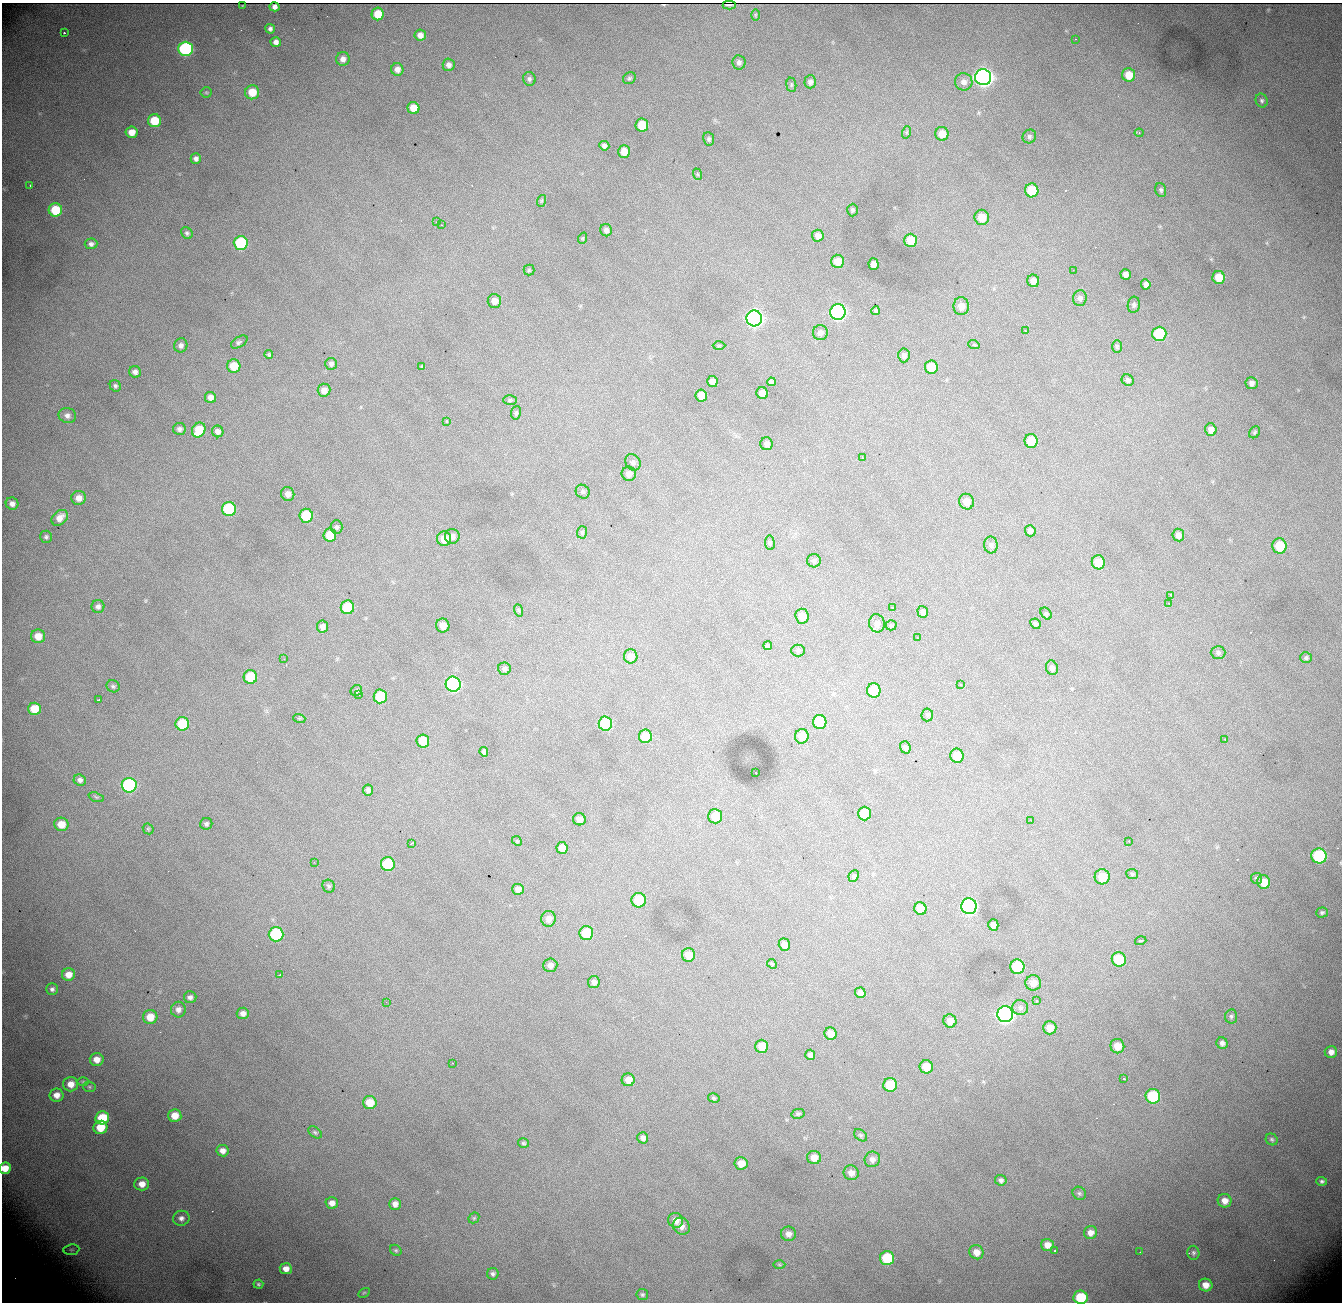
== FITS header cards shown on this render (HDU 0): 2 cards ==
NAXIS1  = 1340
NAXIS2  = 1300

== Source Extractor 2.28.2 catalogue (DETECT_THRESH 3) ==
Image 1340 x 1300 px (HDU 0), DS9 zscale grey, 1 PNG px = 1 image px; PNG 1344 x 1304 px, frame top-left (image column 1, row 1300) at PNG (2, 3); each listed source drawn as its Kron ellipse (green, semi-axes under 4 px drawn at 4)
Background 1930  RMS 23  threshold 69.2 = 3 sigma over >= 5 px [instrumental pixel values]
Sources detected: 295; all 295 listed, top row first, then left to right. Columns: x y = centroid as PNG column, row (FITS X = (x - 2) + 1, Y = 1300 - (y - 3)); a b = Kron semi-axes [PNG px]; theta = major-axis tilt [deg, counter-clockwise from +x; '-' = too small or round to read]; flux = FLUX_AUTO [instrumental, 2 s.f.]
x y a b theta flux
729 5 6 2 0 3.7e+03
242 6 3 2 - 8.6e+02
275 7 5 4 - 2.0e+03
378 14 6 6 - 3.3e+04
755 15 6 3 90 1.8e+03
270 29 5 5 - 4.6e+03
64 33 3 2 - 6.8e+03
420 35 6 5 - 9.7e+03
1075 39 3 2 - 2.4e+03
276 42 5 5 - 8.1e+03
185 49 7 7 - 2.6e+05
343 59 7 6 - 9.3e+03
739 62 7 6 - 5.2e+03
449 65 6 6 - 6.8e+03
397 69 6 6 - 9.1e+03
1129 75 7 6 - 2.6e+04
983 77 8 8 - 1.1e+06
629 78 7 5 35 2.7e+03
529 79 7 6 - 4.0e+03
810 82 6 5 - 5.3e+03
964 82 9 8 - 9.1e+03
791 85 7 5 -84 2.6e+03
206 92 5 5 - 2.0e+03
252 92 7 7 - 3.1e+04
1262 101 7 6 - 3.7e+03
413 108 6 6 - 2.6e+04
154 121 6 6 - 4.8e+04
642 125 6 6 - 4.0e+04
132 132 6 5 - 1.8e+04
907 132 6 4 71 2.3e+03
1139 133 4 4 - 1.7e+03
942 134 7 6 - 1.8e+04
1029 136 7 6 - 3.6e+03
709 139 7 5 -82 3.1e+03
604 146 5 4 - 5.2e+03
624 151 6 6 - 1.8e+04
196 159 5 5 - 5.4e+03
697 174 6 3 -70 1.9e+03
30 185 3 2 - 1.6e+03
1032 190 7 6 - 5.7e+04
1161 190 7 5 -71 3.4e+03
541 201 6 4 71 1.9e+03
55 210 7 6 - 6.2e+04
852 210 6 5 - 2.8e+03
982 217 7 7 - 2.3e+04
436 222 2 2 - 1.4e+03
441 225 2 2 - 8.2e+02
606 230 6 6 - 5.8e+03
187 233 6 5 - 3.6e+03
818 236 6 6 - 8.7e+03
583 238 6 3 71 1.6e+03
911 240 6 6 - 3.2e+04
241 243 7 7 - 1.3e+05
91 244 6 5 - 5.0e+03
837 261 7 6 - 1.6e+04
873 264 6 5 - 9.7e+03
529 270 5 5 - 2.2e+03
1073 270 2 2 - 1.1e+03
1126 274 5 5 - 7.6e+03
1219 277 6 6 - 2.7e+04
1033 281 6 6 - 1.1e+04
1146 284 5 4 - 6.0e+03
1080 298 8 6 86 4.8e+03
494 301 7 7 - 1.1e+04
1134 305 8 6 80 4.0e+03
961 306 9 8 - 1.2e+04
876 311 4 3 - 2.8e+03
838 312 8 7 - 4.4e+05
754 318 8 7 - 7.6e+05
1026 331 3 2 - 1.1e+03
820 333 7 7 - 5.3e+03
1159 334 7 7 - 9.4e+04
239 342 9 5 32 3.9e+03
181 345 7 6 - 5.5e+03
974 345 6 3 -19 1.5e+03
719 346 6 4 2 1.7e+03
1117 346 6 5 - 3.0e+03
269 354 4 4 - 2.2e+03
904 355 7 6 - 4.7e+03
331 364 6 6 - 4.2e+03
234 366 6 6 - 3.2e+04
422 367 3 3 - 1.8e+03
931 367 7 6 - 3.5e+04
135 372 6 5 - 6.7e+03
1128 380 6 5 - 4.5e+03
712 382 5 5 - 9.1e+03
771 382 4 4 - 3.8e+03
1251 383 6 6 - 6.2e+03
115 386 6 5 - 3.5e+03
324 390 6 6 - 9.8e+03
762 393 6 5 - 1.6e+04
701 395 6 5 - 1.8e+04
210 397 6 5 - 8.6e+03
510 400 7 5 2 2.5e+03
516 413 7 5 81 3.1e+03
67 415 9 7 -20 6.9e+03
446 421 3 3 - 6.8e+03
179 429 6 6 - 4.7e+03
1211 429 6 5 - 9.7e+03
199 430 8 6 57 4.1e+04
218 431 6 5 - 6.8e+03
1254 432 6 5 - 2.4e+03
1031 441 7 6 - 4.2e+04
766 444 6 6 - 5.0e+03
862 458 4 2 - 1.2e+03
633 462 9 7 -54 5.4e+03
629 474 7 7 - 7.5e+03
583 492 7 6 - 3.4e+03
288 494 7 6 - 9.0e+03
79 498 7 7 - 1.1e+04
966 502 8 7 - 1.1e+04
12 504 6 6 - 7.7e+03
229 509 7 7 - 1.2e+05
306 516 7 6 - 6.0e+04
60 518 9 6 43 1.4e+04
336 527 7 6 - 3.4e+03
1030 531 6 5 - 5.0e+03
582 532 6 5 - 2.7e+03
330 535 7 6 - 3.4e+04
1178 535 6 6 - 8.2e+03
452 536 7 7 - 6.4e+03
46 537 6 6 - 3.6e+03
444 539 7 7 - 2.3e+04
770 543 7 5 -83 2.7e+03
991 545 8 7 - 4.9e+03
1279 546 7 7 - 4.5e+04
814 561 7 6 - 3.8e+03
1098 562 7 6 - 2.4e+04
1171 595 3 3 - 1.7e+03
1169 603 2 2 - 7.9e+02
98 606 6 6 - 4.6e+03
347 607 7 6 - 6.8e+04
893 608 3 2 - 1.4e+03
518 610 6 4 -70 1.9e+03
923 612 6 5 - 5.6e+03
1046 614 7 5 -49 2.7e+03
802 616 7 7 - 1.5e+04
877 623 9 8 - 7.5e+03
1035 624 5 4 - 3.3e+03
443 625 7 6 - 1.6e+04
891 625 5 5 - 2.1e+03
322 627 6 5 - 7.9e+03
38 636 7 7 - 1.9e+04
917 638 3 3 - 1.2e+03
768 646 4 4 - 4.2e+03
798 650 7 6 - 3.5e+03
1218 653 7 6 - 4.2e+03
631 656 7 7 - 1.3e+04
1306 658 6 5 - 2.9e+03
284 659 2 2 - 7.5e+02
1052 668 7 6 - 5.2e+03
504 669 6 6 - 4.0e+03
250 677 7 6 - 5.7e+04
453 684 7 7 - 3.5e+05
961 685 2 2 - 1.0e+03
113 686 7 6 - 2.9e+03
874 690 7 7 - 4.4e+04
356 691 6 5 - 2.9e+03
358 694 3 3 - 1.9e+03
380 696 7 6 - 7.2e+04
98 700 3 2 - 1.3e+03
34 709 6 6 - 3.7e+04
927 715 6 6 - 3.0e+03
299 718 6 4 -17 1.8e+03
820 722 7 6 - 6.0e+04
605 723 7 7 - 8.1e+04
182 724 7 6 - 6.5e+04
645 736 6 6 - 2.8e+04
802 736 7 7 - 2.3e+04
1225 739 3 3 - 1.5e+03
423 741 6 6 - 3.5e+04
905 747 6 5 - 4.4e+03
484 752 5 4 - 4.4e+03
957 756 7 6 - 2.7e+04
756 773 4 2 - 4.0e+03
80 780 6 5 - 5.7e+03
129 785 7 7 - 2.6e+05
368 790 5 5 - 4.7e+03
96 797 8 4 -19 2.4e+03
864 814 7 6 - 4.3e+04
715 816 7 7 - 3.0e+04
579 819 6 6 - 8.8e+03
1031 820 3 2 - 1.4e+03
61 824 7 6 - 2.5e+04
206 824 6 6 - 3.2e+03
148 829 6 5 - 2.0e+03
517 841 5 4 - 1.9e+03
1128 841 2 2 - 9.7e+02
412 843 4 2 - 2.5e+03
562 848 6 5 - 1.6e+04
1319 856 7 7 - 1.8e+05
314 862 2 2 - 7.2e+02
388 864 7 7 - 9.0e+04
1132 874 6 5 - 2.6e+03
854 876 6 5 - 2.5e+03
1102 877 7 7 - 3.1e+04
1257 878 5 5 - 2.8e+03
1264 882 6 6 - 2.7e+04
329 886 7 6 - 3.1e+03
518 889 6 5 - 9.4e+03
639 900 7 7 - 4.6e+04
969 906 8 7 - 4.4e+05
920 909 6 6 - 2.2e+04
1322 913 6 5 - 3.3e+03
548 919 8 7 - 1.0e+04
993 925 5 5 - 9.6e+03
586 933 7 7 - 5.2e+04
276 934 7 7 - 1.4e+05
1141 941 6 3 16 4.9e+03
784 945 6 5 - 9.7e+03
688 955 7 6 - 2.1e+04
1119 959 7 7 - 6.9e+04
772 964 5 4 - 1.7e+03
550 965 7 6 - 7.1e+03
1017 967 7 7 - 8.7e+04
68 975 6 6 - 1.5e+04
279 975 3 2 - 2.6e+03
594 982 6 6 - 6.1e+03
1033 983 8 7 - 1.1e+04
52 989 6 5 - 4.5e+03
860 993 5 5 - 7.5e+03
190 997 6 6 - 5.6e+03
1037 1001 3 3 - 1.4e+03
386 1002 2 2 - 1.0e+03
1020 1008 8 7 - 5.6e+03
178 1010 8 7 - 7.6e+03
243 1013 6 5 - 8.9e+03
1005 1014 8 8 - 6.3e+05
1231 1016 7 6 - 3.4e+03
150 1017 7 7 - 2.5e+04
950 1021 6 6 - 1.2e+04
1050 1028 7 6 - 1.7e+04
831 1034 6 6 - 1.5e+04
1222 1043 6 5 - 5.3e+03
762 1046 6 6 - 2.3e+04
1117 1046 7 7 - 1.9e+04
1331 1052 6 6 - 9.2e+03
810 1055 5 5 - 6.4e+03
97 1059 7 6 - 1.5e+04
452 1063 2 2 - 9.4e+02
926 1067 7 6 - 2.7e+04
1124 1079 3 2 - 1.8e+03
628 1080 6 6 - 1.4e+04
83 1081 6 4 1 2.3e+03
71 1084 7 7 - 1.6e+04
890 1085 7 6 - 5.2e+04
89 1087 6 5 - 2.8e+03
57 1095 7 6 - 1.3e+04
1153 1096 7 7 - 1.1e+05
714 1098 6 4 -16 2.2e+03
370 1103 7 6 - 3.3e+04
798 1114 6 5 - 2.7e+03
175 1116 6 6 - 2.1e+04
102 1118 7 6 - 6.1e+04
100 1127 7 6 - 3.6e+04
315 1132 7 5 -38 3.0e+03
861 1135 7 5 -40 2.9e+03
643 1138 6 5 - 6.0e+03
1272 1139 6 5 - 3.3e+03
523 1143 5 5 - 2.5e+03
222 1151 6 5 - 9.5e+03
814 1158 7 6 - 1.5e+04
872 1159 8 7 - 7.3e+03
741 1163 6 6 - 1.8e+04
5 1168 6 5 - 2.2e+04
851 1173 7 7 - 1.0e+04
1001 1180 6 5 - 4.6e+03
1322 1181 5 4 - 3.5e+03
142 1184 7 6 - 1.6e+04
1079 1193 7 6 - 3.4e+03
1225 1201 7 6 - 1.4e+04
332 1203 6 5 - 1.1e+04
395 1204 6 6 - 8.9e+03
181 1218 8 7 - 7.0e+03
474 1218 6 5 - 2.2e+03
676 1220 8 7 - 1.3e+04
681 1226 9 8 - 1.1e+04
1091 1233 7 6 - 1.0e+04
788 1234 7 7 - 8.4e+03
1047 1245 6 6 - 1.3e+04
71 1250 8 5 5 3.3e+03
396 1250 6 5 - 2.6e+03
1055 1251 4 3 - 6.9e+03
976 1252 7 7 - 1.4e+04
1140 1252 2 2 - 9.2e+02
1193 1253 7 6 - 3.7e+03
887 1258 7 7 - 9.0e+04
779 1265 6 4 -2 2.1e+03
286 1269 6 5 - 1.3e+04
493 1274 6 6 - 4.1e+03
258 1284 5 4 - 2.7e+03
1206 1285 7 6 - 1.5e+04
364 1293 6 4 30 1.9e+03
642 1295 5 5 - 2.9e+03
1081 1297 7 7 - 6.9e+04
At the frame edge (FLAGS 8, measured only in part): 3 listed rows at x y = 1319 856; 5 1168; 1081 1297